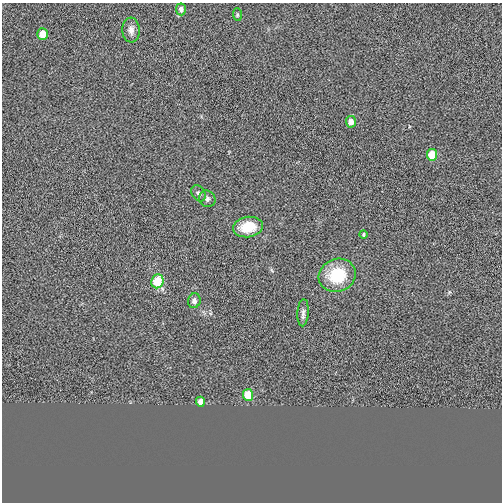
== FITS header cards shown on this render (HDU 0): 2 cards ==
NAXIS1  =                  500
NAXIS2  =                  500

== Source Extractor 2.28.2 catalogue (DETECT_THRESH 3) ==
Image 500 x 500 px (HDU 0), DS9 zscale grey, 1 PNG px = 1 image px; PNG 504 x 504 px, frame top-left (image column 1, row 500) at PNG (2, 3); each listed source drawn as its Kron ellipse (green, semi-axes under 4 px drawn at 4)
Background 8.29e-04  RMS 0.085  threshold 0.255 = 3 sigma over >= 5 px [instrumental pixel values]
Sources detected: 16; all 16 listed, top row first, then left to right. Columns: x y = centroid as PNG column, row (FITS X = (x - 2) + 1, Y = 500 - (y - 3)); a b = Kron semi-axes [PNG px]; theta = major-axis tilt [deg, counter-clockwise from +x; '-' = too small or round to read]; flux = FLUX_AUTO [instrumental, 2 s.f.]
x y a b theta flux
181 9 6 5 - 25
237 15 6 4 -85 7.9
131 30 12 8 -86 35
43 34 6 5 - 81
351 122 6 5 - 43
432 155 6 5 - 120
198 193 9 6 -54 18
207 199 8 7 - 19
248 227 15 10 8 140
363 234 4 4 - 7.4
337 275 19 16 22 230
157 281 7 6 - 160
194 301 7 6 - 19
303 313 13 5 86 22
248 395 6 5 - 110
200 402 5 4 - 39